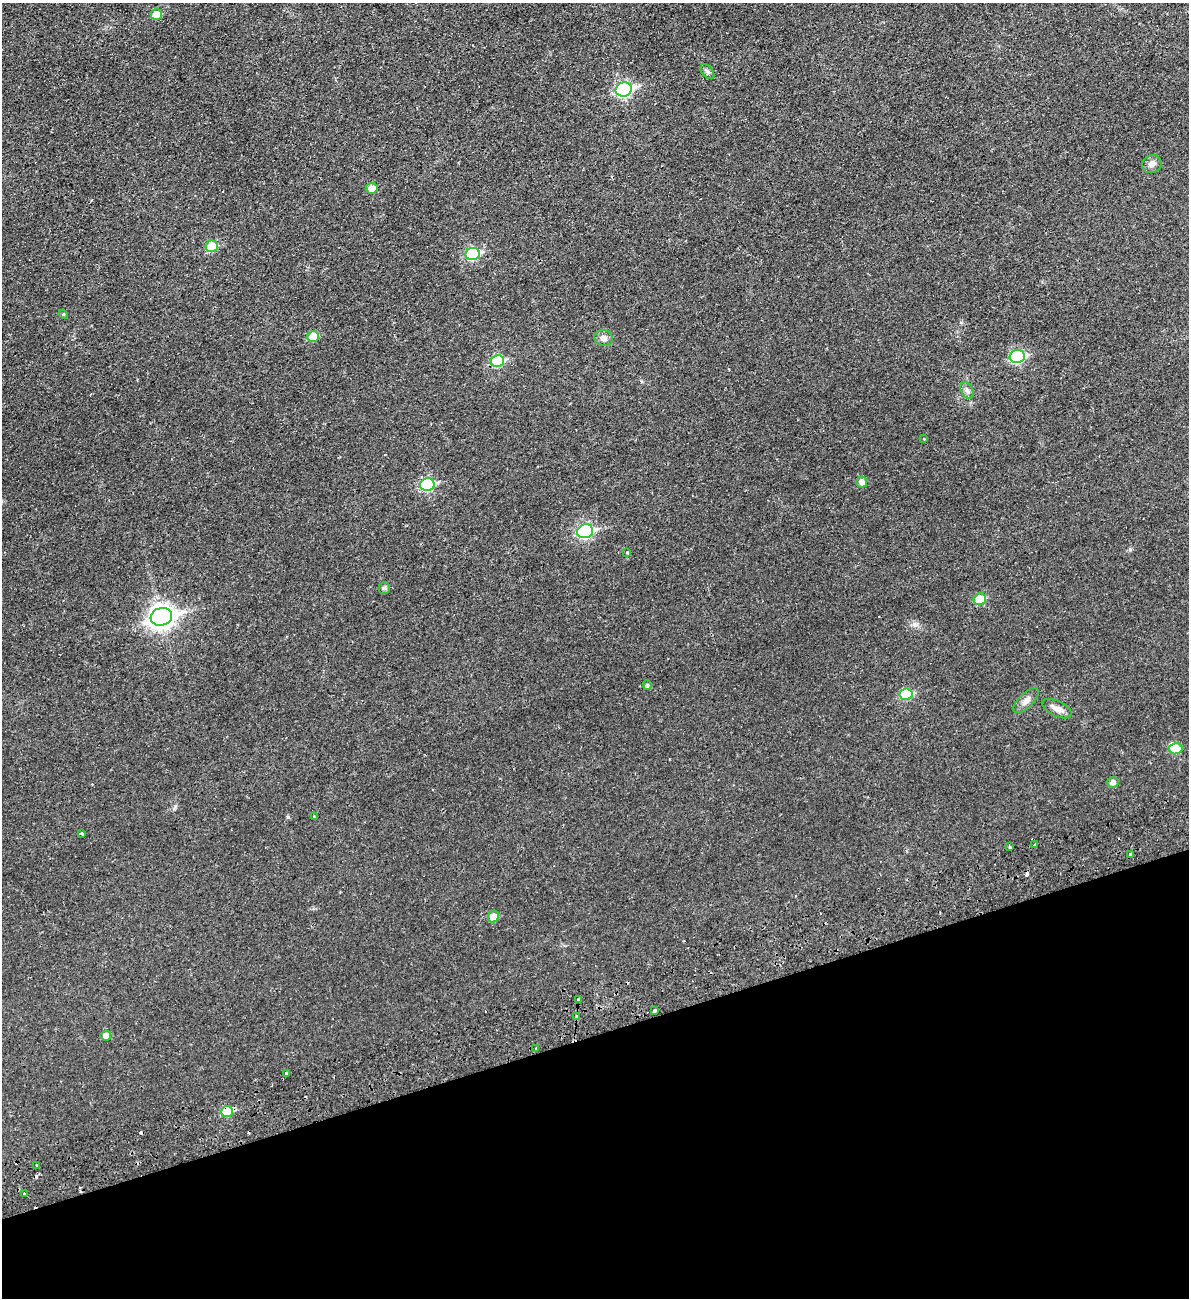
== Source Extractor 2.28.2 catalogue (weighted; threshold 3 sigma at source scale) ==
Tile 14 of 4 x 4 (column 2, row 4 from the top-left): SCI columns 1357-2543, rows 61-1356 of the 5204 x 5300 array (HDU 1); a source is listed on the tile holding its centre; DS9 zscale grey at full resolution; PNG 1191 x 1300 px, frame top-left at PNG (2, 3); each listed source drawn as its Kron ellipse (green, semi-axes under 4 px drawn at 4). Shown black and unused: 20% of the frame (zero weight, under 2 of 3 exposures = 3% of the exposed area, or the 3 px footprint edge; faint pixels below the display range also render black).
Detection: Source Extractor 2.28.2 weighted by HDU 2 'WHT'; one run over the whole footprint, this tile lists its part. Background 0.0216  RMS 0.0048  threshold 0.0214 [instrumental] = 3 sigma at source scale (4.5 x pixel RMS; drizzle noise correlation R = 1.50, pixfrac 1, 0.05/0.05 arcsec/px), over >= 5 px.
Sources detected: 49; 1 inside a brighter object's white glare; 6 cosmic-ray / hot-pixel residue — neither listed nor drawn; the other 42 listed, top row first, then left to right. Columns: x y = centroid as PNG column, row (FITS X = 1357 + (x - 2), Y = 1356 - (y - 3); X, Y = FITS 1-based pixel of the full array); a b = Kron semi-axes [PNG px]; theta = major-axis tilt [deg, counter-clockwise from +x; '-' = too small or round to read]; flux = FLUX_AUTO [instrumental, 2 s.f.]
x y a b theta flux
156 15 5 5 - 8.2
707 72 9 5 -50 1.1
624 89 8 7 - 79
1152 164 10 9 - 2.4
372 188 6 5 - 3.5
212 246 6 5 - 14
473 254 7 6 - 36
63 314 5 4 - 0.54
313 336 6 5 - 9.5
604 338 9 8 - 2.2
1017 357 7 6 - 50
497 361 7 6 - 28
967 390 9 5 -62 1.4
924 439 3 3 - 0.42
862 482 5 5 - 2.6
427 485 7 6 - 37
585 531 8 7 - 64
627 553 3 3 - 0.98
384 588 6 6 - 0.84
980 599 6 5 - 13
161 617 11 8 17 330
647 685 5 4 - 0.67
906 694 6 5 - 24
1026 700 16 7 44 2.6
1057 709 16 7 -26 3.1
1176 749 6 5 - 7.5
1113 782 6 5 - 2.1
314 817 3 3 - 0.46
82 834 4 3 - 1.1
1035 845 3 3 - 0.7
1009 847 3 3 - 0.75
1130 854 3 3 - 1.9
493 917 6 5 - 6.2
578 1000 3 3 - 1.6
654 1011 4 3 - 2.5
577 1016 3 3 - 2.2
106 1036 5 5 - 3.2
536 1049 3 3 - 1.2
287 1073 4 3 - 2.5
227 1111 6 5 - 16
37 1165 3 3 - 1.2
24 1194 2 2 - 0.52
Overlapping masked pixels (flux is a lower limit): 1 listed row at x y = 227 1111
Unlisted compact peaks at least as high as the median listed source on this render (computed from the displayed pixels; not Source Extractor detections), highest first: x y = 288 817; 914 624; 1130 549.